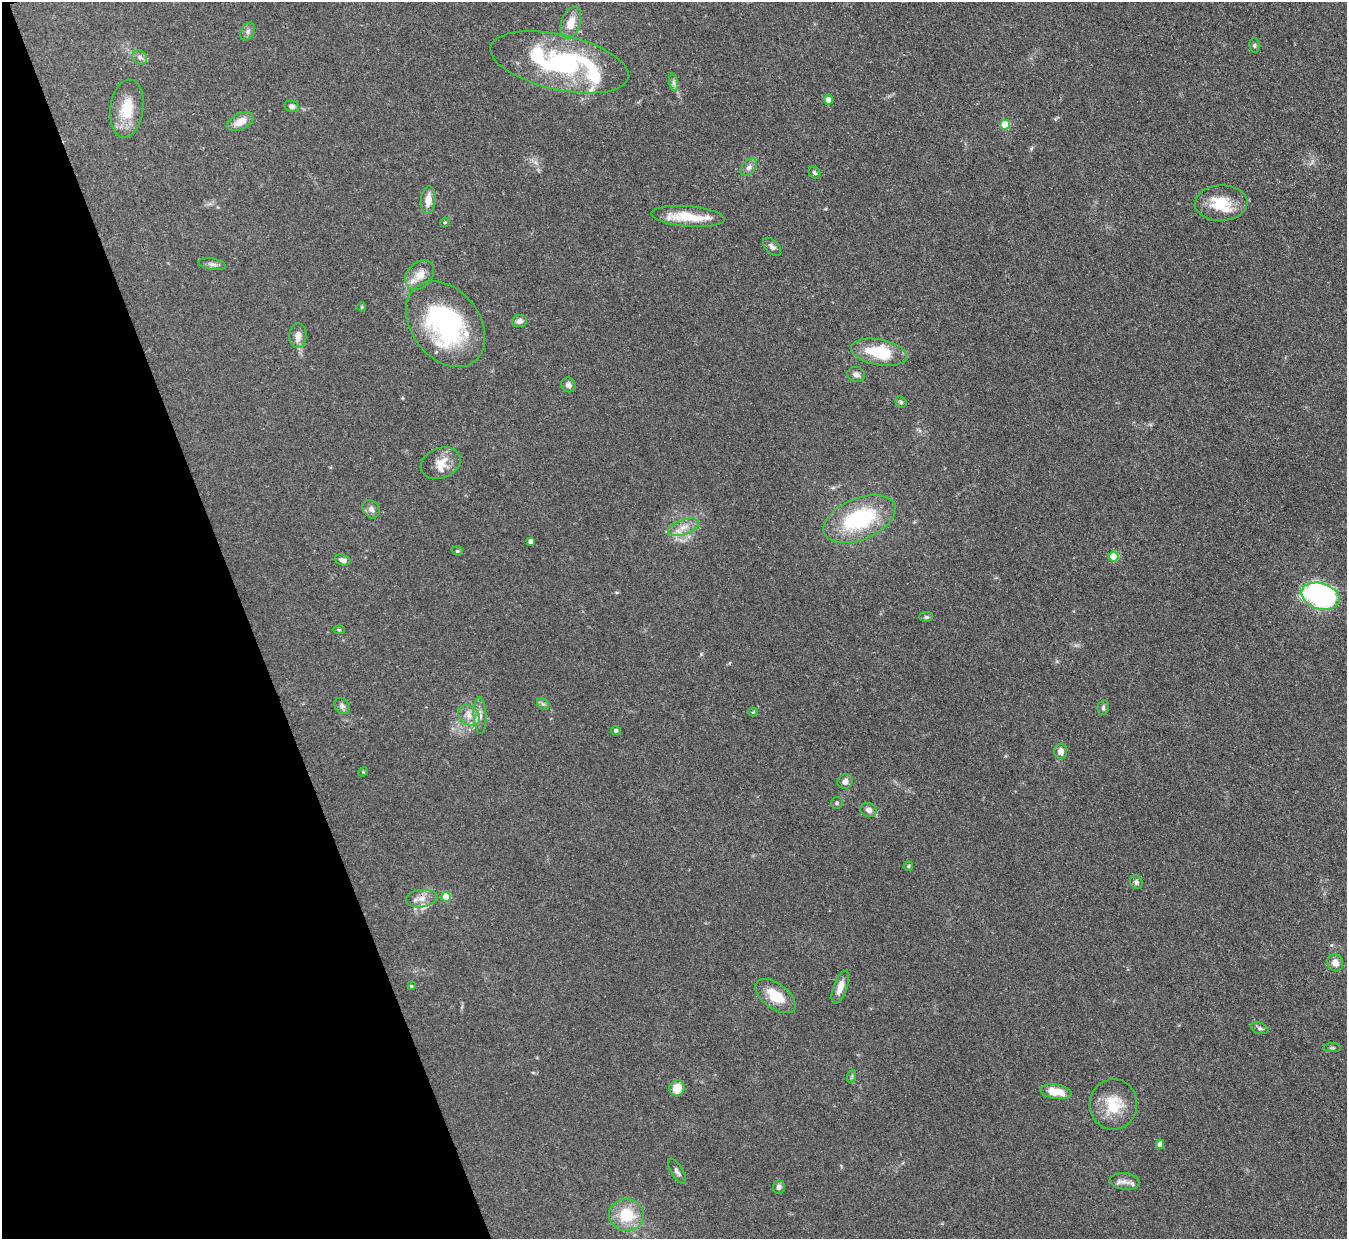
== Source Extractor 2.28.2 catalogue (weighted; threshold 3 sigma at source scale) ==
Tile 5 of 4 x 4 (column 1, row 2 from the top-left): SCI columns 3-1347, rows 2749-3985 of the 5386 x 5371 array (HDU 1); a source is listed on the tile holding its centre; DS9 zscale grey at full resolution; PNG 1349 x 1241 px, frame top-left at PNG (2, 2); each listed source drawn as its Kron ellipse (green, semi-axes under 4 px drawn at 4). Shown black and unused: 18% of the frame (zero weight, under 3 of 4 exposures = <1% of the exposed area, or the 3 px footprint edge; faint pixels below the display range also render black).
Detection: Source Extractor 2.28.2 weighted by HDU 2 'WHT'; one run over the whole footprint, this tile lists its part. Background 0.111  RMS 0.0066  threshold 0.0298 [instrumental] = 3 sigma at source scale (4.5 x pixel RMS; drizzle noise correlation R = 1.50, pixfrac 1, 0.05/0.05 arcsec/px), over >= 5 px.
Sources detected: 76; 6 inside a brighter listed object's ellipse — not listed separately; the other 70 listed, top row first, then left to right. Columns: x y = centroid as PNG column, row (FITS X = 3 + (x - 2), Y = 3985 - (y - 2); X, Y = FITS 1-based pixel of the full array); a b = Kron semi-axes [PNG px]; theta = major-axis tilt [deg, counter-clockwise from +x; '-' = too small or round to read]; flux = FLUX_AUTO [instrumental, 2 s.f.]
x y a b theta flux
571 23 16 9 72 9.6
248 31 9 6 61 2.2
1254 45 8 5 -84 1.3
140 57 8 6 -46 2.1
559 62 71 27 -13 100
674 82 9 4 -81 1.8
828 100 5 4 - 5.1
292 106 7 6 - 2.2
127 109 29 16 82 20
240 122 14 8 26 8.4
1005 125 5 5 - 24
749 167 10 6 50 3
814 173 7 5 -46 1.3
428 200 14 7 85 7.1
1221 203 26 17 3 20
688 216 37 10 -5 21
445 222 5 4 - 0.69
772 247 11 6 -45 2.9
212 264 13 5 -9 2.5
420 275 17 12 49 8.9
362 307 4 4 - 0.7
519 321 7 6 - 3.1
446 324 47 34 -53 110
298 336 12 8 87 5.5
879 352 28 13 -11 29
856 374 9 7 -15 3
568 385 7 7 - 2.5
901 402 6 5 - 1.2
441 463 20 15 22 9.6
371 509 9 8 - 3
859 519 38 20 22 63
683 527 16 7 19 6.1
531 541 4 4 - 2.8
457 551 6 4 -19 0.84
1114 557 5 5 - 26
343 560 8 5 -18 2.5
1320 596 19 13 -17 180
926 617 7 5 0 1.3
339 630 6 4 -1 0.71
543 704 7 5 -41 1.4
342 706 9 7 -46 2.2
1103 708 7 5 78 1.5
753 712 4 4 - 0.6
469 715 12 9 -44 5.8
480 715 18 6 -87 4.5
616 730 5 4 - 1.9
1061 751 7 6 - 4.2
363 772 5 4 - 0.66
845 781 8 7 - 3.2
837 803 6 6 - 1.2
868 810 8 7 - 2.9
908 866 5 4 - 1.1
1136 882 7 6 - 1.8
446 897 5 5 - 19
422 898 16 8 7 5.6
1335 963 8 7 - 4.8
411 986 4 3 - 0.84
840 987 17 7 70 7.3
776 996 23 12 -36 16
1260 1028 9 5 -18 1.5
1332 1048 8 4 0 1.1
852 1076 6 4 72 0.99
677 1088 8 7 - 10
1056 1092 16 7 -8 13
1113 1104 25 24 - 22
1160 1144 4 4 - 6
677 1171 14 6 -58 2.5
1125 1181 15 8 -6 4.2
779 1187 7 6 - 2.3
626 1215 17 16 - 22